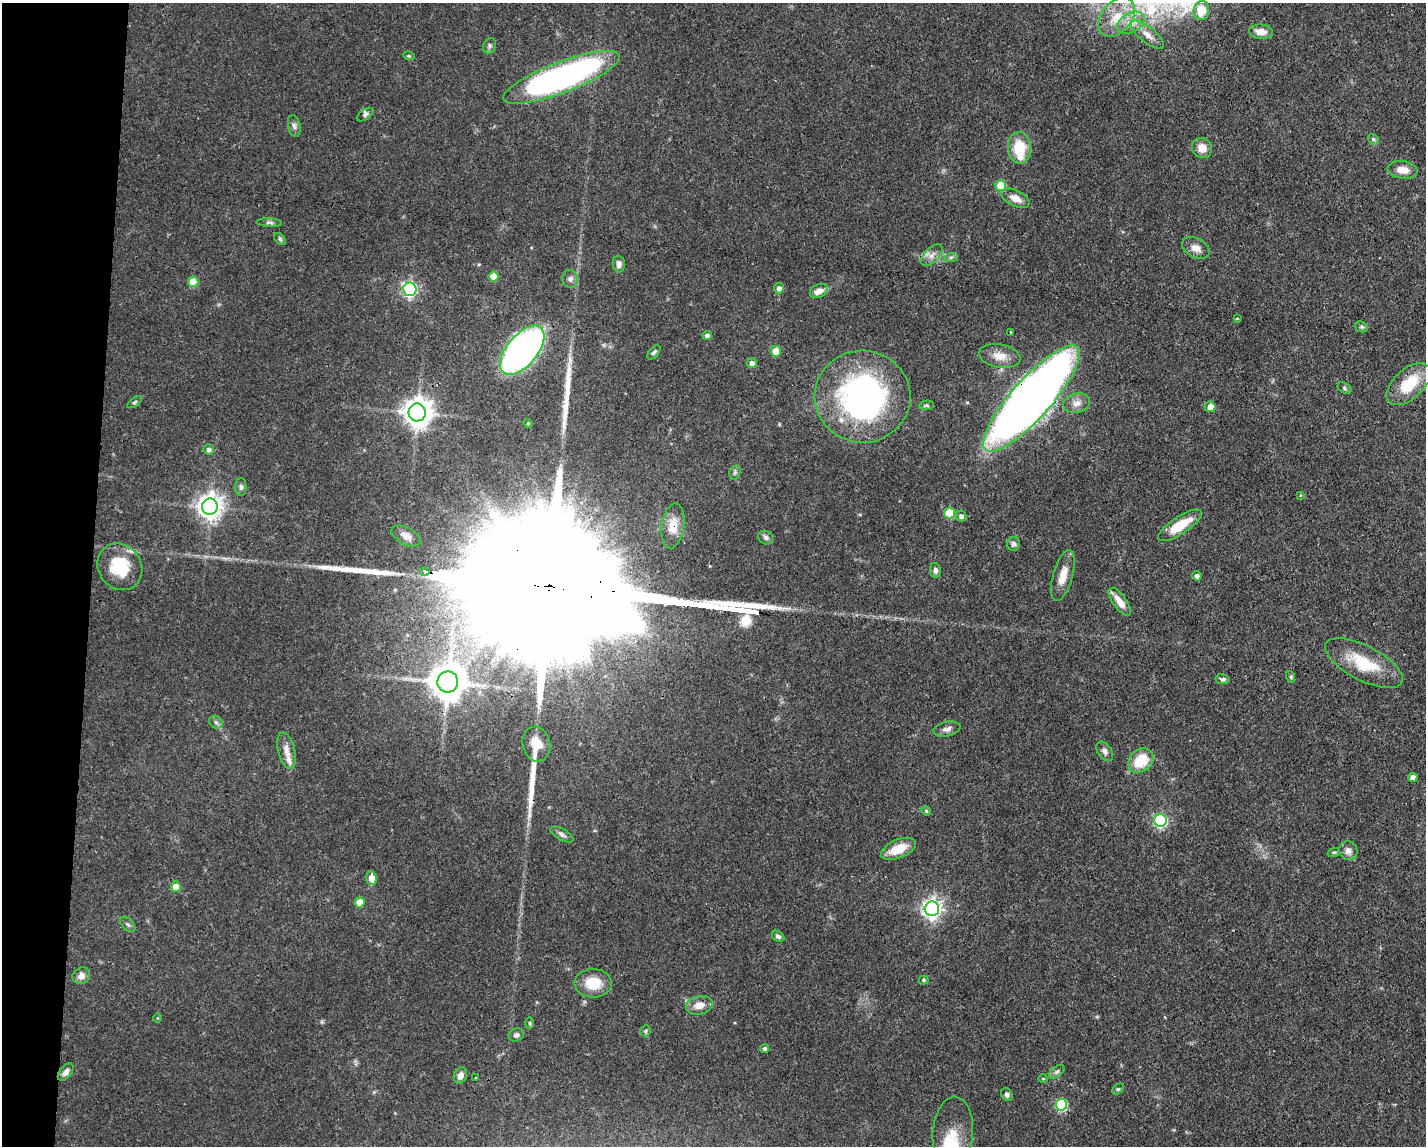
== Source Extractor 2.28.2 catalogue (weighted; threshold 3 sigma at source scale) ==
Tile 7 of 3 x 4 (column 1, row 3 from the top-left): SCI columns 109-1532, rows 1145-2288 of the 4598 x 4575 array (HDU 1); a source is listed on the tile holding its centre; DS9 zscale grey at full resolution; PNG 1428 x 1148 px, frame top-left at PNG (2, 3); each listed source drawn as its Kron ellipse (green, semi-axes under 4 px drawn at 4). Shown black and unused: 6% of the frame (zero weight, under 3 of 4 exposures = <1% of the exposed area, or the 3 px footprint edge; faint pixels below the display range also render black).
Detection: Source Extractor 2.28.2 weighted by HDU 2 'WHT'; one run over the whole footprint, this tile lists its part. Background 0.0632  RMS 0.0038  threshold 0.0171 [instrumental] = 3 sigma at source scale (4.5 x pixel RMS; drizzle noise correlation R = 1.50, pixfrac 1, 0.05/0.05 arcsec/px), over >= 5 px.
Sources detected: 113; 1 inside a brighter object's white glare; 4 long thin detections or spike segments (spike, bleed or trail) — neither listed nor drawn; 2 inside a brighter listed object's ellipse — not listed separately; the other 106 listed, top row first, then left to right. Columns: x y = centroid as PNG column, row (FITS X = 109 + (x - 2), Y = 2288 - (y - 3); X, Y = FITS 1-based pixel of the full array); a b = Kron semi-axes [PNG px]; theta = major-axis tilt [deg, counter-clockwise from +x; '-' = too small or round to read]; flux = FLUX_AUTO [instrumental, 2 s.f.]
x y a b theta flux
1201 10 9 8 - 6.6
1117 17 22 15 50 9.5
1131 23 15 9 30 4.2
1261 32 12 7 -4 3.3
1147 35 20 8 -39 3.7
490 46 8 6 66 0.93
409 56 6 3 -17 0.46
562 77 62 15 21 140
365 115 9 5 34 0.91
294 126 11 6 -78 1.3
1373 139 6 4 -45 0.69
1019 148 16 11 -86 12
1202 148 10 9 - 3.7
1403 170 15 8 -8 4.5
1001 186 5 5 - 11
1015 198 15 8 -26 3.8
269 223 13 4 -3 0.96
280 239 7 4 -46 0.7
1196 248 15 9 -27 3
932 255 13 7 45 2.4
951 257 7 4 19 0.67
619 264 8 6 -86 1.5
493 276 5 5 - 6.5
570 279 9 8 - 1.4
193 282 5 5 - 10
779 288 5 5 - 1.8
410 289 6 6 - 93
819 291 9 6 26 3.2
1237 318 3 3 - 0.39
1361 327 7 5 -19 0.73
1011 332 3 2 - 0.38
707 335 4 4 - 1.7
522 350 29 15 50 130
776 351 5 5 - 6.7
654 352 8 4 49 0.8
1000 356 21 11 -11 4.9
752 363 5 5 - 2.1
1409 384 27 15 42 14
1344 388 7 5 -30 0.77
863 397 48 46 -4 98
1031 399 69 20 48 390
135 402 8 4 36 0.62
1077 403 13 9 14 2.9
927 405 7 5 4 0.67
1210 407 5 5 - 4.6
417 412 9 8 - 510
528 423 4 4 - 0.45
209 449 5 5 - 1.4
735 472 7 5 75 0.86
241 487 9 5 90 0.97
1301 495 4 3 - 0.42
210 507 8 8 - 340
950 513 5 5 - 14
961 516 5 5 - 1.3
1180 525 25 8 33 11
673 526 22 11 82 5.9
406 536 16 8 -28 2.7
766 537 8 6 -31 1.1
1013 544 7 6 - 1.1
120 567 24 21 -54 16
935 570 7 5 -82 1.3
425 572 4 4 - 7.3
1063 575 26 9 75 5.6
1197 576 5 4 - 1.4
1120 602 16 6 -55 4.1
1364 663 43 17 -27 16
1291 677 6 4 -73 0.52
1223 679 7 5 -9 0.91
448 682 10 10 - 950
216 722 7 5 -45 0.94
947 729 14 7 13 1.8
536 744 17 13 -77 6.6
286 751 19 8 -76 3.4
1105 751 11 7 -54 1.5
1141 761 14 11 43 11
1413 777 4 4 - 2.7
926 811 5 4 - 0.47
1160 820 6 6 - 60
562 834 13 5 -30 1.4
898 849 18 9 23 7.3
1348 851 9 9 - 2.3
1334 852 6 4 18 0.46
371 878 7 5 -84 3.5
176 887 5 5 - 5.5
360 902 5 5 - 6.5
932 909 7 7 - 190
128 924 9 5 -44 0.97
778 936 7 5 -33 1
81 976 9 8 - 2.3
924 980 5 4 - 0.48
593 983 18 14 -2 8.8
699 1005 13 9 13 4
157 1018 5 3 - 0.32
530 1023 6 4 -89 0.54
645 1031 5 5 - 0.64
516 1035 8 6 21 1.3
765 1049 4 4 - 0.9
66 1072 10 6 51 1.9
1057 1072 9 5 38 0.95
460 1075 8 6 65 2.4
475 1078 3 2 - 0.42
1043 1078 5 3 - 0.36
1118 1089 7 4 43 0.54
1007 1094 7 5 -65 0.97
1061 1105 6 5 - 27
953 1133 37 20 85 10
Overlapping masked pixels (flux is a lower limit): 3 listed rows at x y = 1031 399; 673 526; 425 572